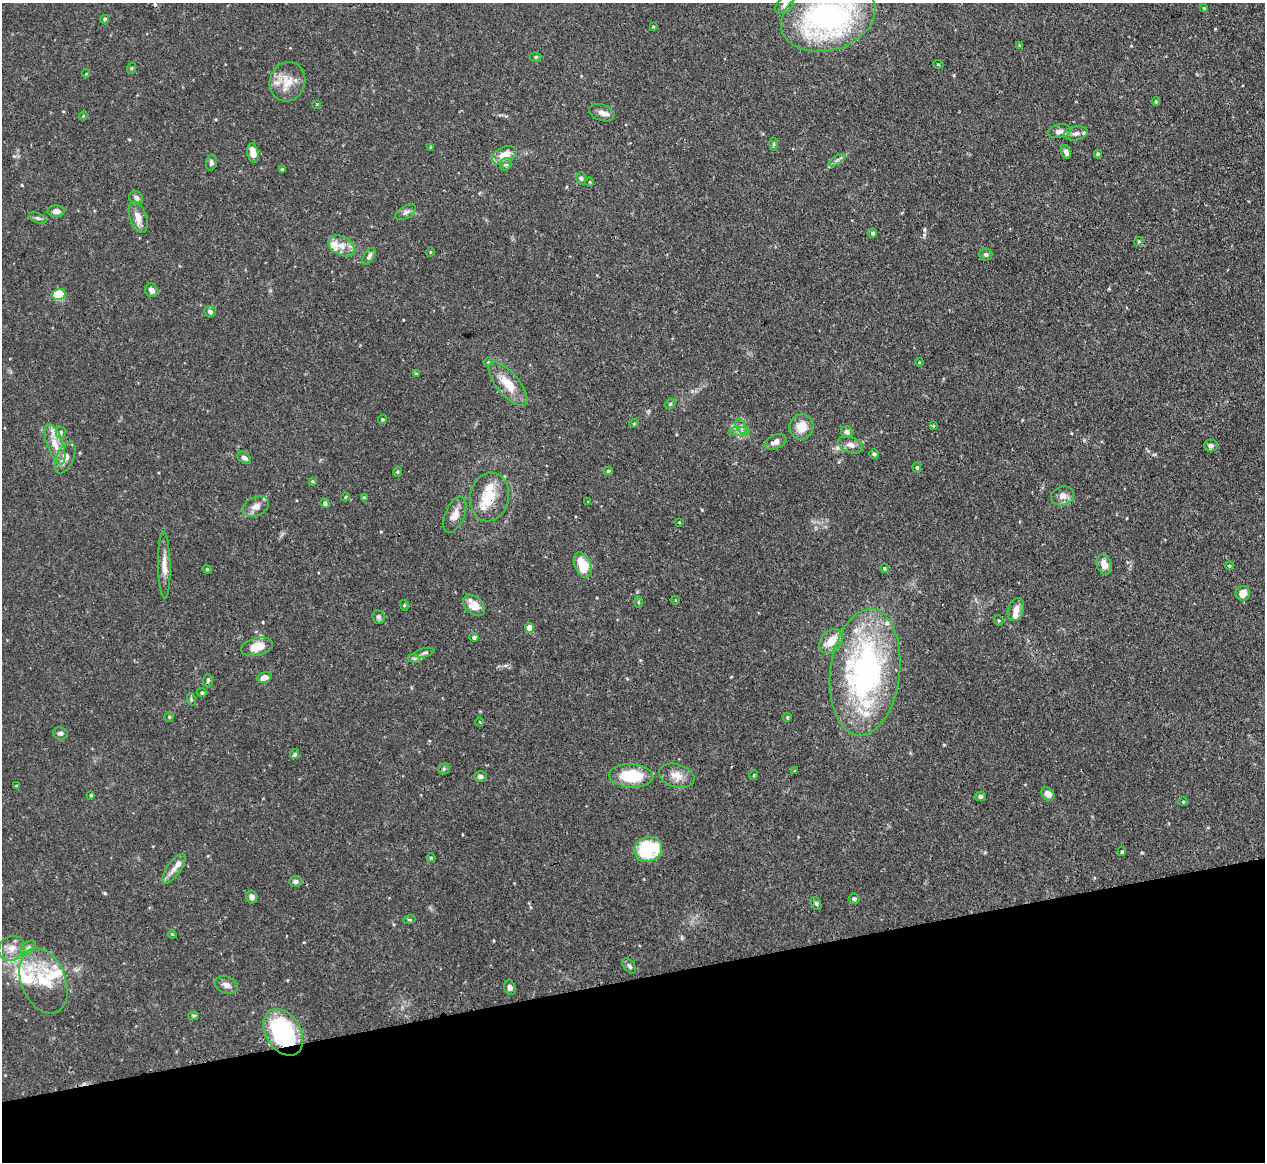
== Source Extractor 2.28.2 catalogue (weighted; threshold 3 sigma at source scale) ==
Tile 14 of 4 x 4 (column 2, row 4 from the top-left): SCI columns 1272-2534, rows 146-1305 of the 5067 x 5049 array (HDU 1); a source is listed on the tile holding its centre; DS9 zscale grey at full resolution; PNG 1267 x 1164 px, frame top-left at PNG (2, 3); each listed source drawn as its Kron ellipse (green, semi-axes under 4 px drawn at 4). Shown black and unused: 16% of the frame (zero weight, under 3 of 4 exposures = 1% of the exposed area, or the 3 px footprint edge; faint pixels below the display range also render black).
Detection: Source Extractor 2.28.2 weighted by HDU 2 'WHT'; one run over the whole footprint, this tile lists its part. Background 0.0736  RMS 0.0041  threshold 0.0184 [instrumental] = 3 sigma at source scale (4.5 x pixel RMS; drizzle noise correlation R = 1.50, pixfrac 1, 0.05/0.05 arcsec/px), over >= 5 px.
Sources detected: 150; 1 inside a brighter object's white glare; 1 cosmic-ray / hot-pixel residue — neither listed nor drawn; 13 inside a brighter listed object's ellipse — not listed separately; the other 135 listed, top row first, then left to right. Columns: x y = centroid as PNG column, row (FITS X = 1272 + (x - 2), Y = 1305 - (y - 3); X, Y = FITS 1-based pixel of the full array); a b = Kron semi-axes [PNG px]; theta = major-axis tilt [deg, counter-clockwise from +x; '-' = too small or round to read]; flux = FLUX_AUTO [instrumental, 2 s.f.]
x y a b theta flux
785 5 11 7 44 1.9
1204 8 4 4 - 0.43
828 17 48 33 16 100
104 19 4 4 - 0.74
653 27 3 2 - 0.39
1019 45 4 3 - 0.38
535 57 6 5 - 0.62
938 64 5 3 - 0.38
132 68 5 3 - 0.38
86 74 4 4 - 0.39
287 82 20 17 70 7.9
1156 101 4 3 - 0.45
317 104 3 3 - 0.34
602 113 13 8 -19 2.2
83 116 4 3 - 0.37
1059 131 12 6 9 2
1076 133 12 7 11 2
774 144 6 4 89 0.52
431 147 3 3 - 0.61
1066 152 7 4 -68 1.4
253 153 9 5 -77 4.3
1098 154 4 4 - 0.53
504 155 13 8 26 6.1
837 160 9 4 32 1.1
211 163 8 5 79 1.1
506 164 6 5 - 1.1
282 169 3 3 - 0.56
581 178 6 5 - 0.76
590 182 5 3 - 0.41
136 198 7 6 - 1.2
56 211 8 5 0 1.8
406 212 12 6 31 1.4
138 217 16 8 -71 3.4
38 218 9 5 -24 1
872 233 5 4 - 0.93
1139 241 5 4 - 0.56
341 246 14 9 -29 4.1
430 252 4 3 - 0.37
986 254 6 6 - 1
369 256 9 5 58 1.3
151 290 7 6 - 2.4
59 295 7 5 16 24
210 312 6 5 - 1.2
488 362 4 4 - 0.49
919 362 4 3 - 0.34
416 374 4 3 - 0.49
508 384 27 11 -50 8.4
670 404 6 4 45 0.52
382 419 4 3 - 0.48
634 423 5 3 - 0.39
741 426 8 5 -59 1.2
934 426 3 2 - 0.41
801 427 12 12 - 6.5
61 432 5 5 - 0.71
740 432 10 4 0 1.5
847 432 6 5 - 1.3
776 442 11 6 22 2.2
55 444 21 8 -71 5.1
850 445 13 7 -19 2.4
1211 446 7 6 - 1.2
874 454 5 5 - 0.67
65 458 17 8 67 4
244 458 8 5 -36 1.3
917 467 5 4 - 0.54
608 471 4 3 - 0.6
397 472 5 3 - 0.43
312 481 4 4 - 0.55
1062 496 12 9 19 3
345 497 4 3 - 0.33
489 497 24 19 78 12
364 498 4 3 - 1.1
588 502 2 2 - 0.45
325 503 5 4 - 0.74
256 506 14 9 25 3
455 515 19 9 68 3.9
679 522 3 2 - 0.34
1104 564 10 7 -74 3.4
164 565 34 6 -89 4.3
583 565 13 8 -66 11
1229 566 4 3 - 0.56
884 568 4 4 - 0.71
207 569 4 4 - 0.44
1243 593 7 7 - 4
675 600 4 3 - 0.28
638 602 5 3 - 0.43
404 605 5 3 - 0.4
474 605 13 8 -41 5.7
1016 610 12 7 72 3.2
378 617 7 6 - 1.1
999 620 5 4 - 0.59
530 628 5 4 - 5.1
474 637 4 4 - 1.1
831 641 14 10 45 6
257 647 16 9 14 6.6
425 653 10 4 13 0.97
414 658 6 4 -18 0.7
865 672 63 35 83 110
264 677 7 5 17 2.8
208 680 7 5 88 0.69
202 693 5 4 - 0.92
191 699 6 4 -73 0.58
169 717 5 4 - 0.61
787 717 4 3 - 0.48
480 722 4 3 - 0.35
60 733 8 6 -11 0.95
295 754 5 4 - 0.91
444 769 6 5 - 0.65
795 771 3 3 - 0.41
754 775 5 3 - 0.38
631 776 22 11 -4 17
677 776 18 11 -17 4.6
480 777 6 5 - 1.1
16 786 3 3 - 0.63
1048 794 7 5 -45 2.7
91 795 3 3 - 0.47
980 796 5 4 - 1
1183 802 5 3 - 0.39
648 849 14 12 23 24
1122 852 4 3 - 0.55
431 858 4 4 - 0.44
174 869 18 7 54 2.9
295 882 6 5 - 1.1
252 897 6 5 - 1.8
854 899 5 5 - 1.1
816 904 7 4 -63 0.64
409 920 6 4 17 0.52
172 934 4 3 - 0.39
12 948 14 12 34 4.4
28 948 8 5 40 1.2
629 966 9 5 -51 1.1
43 981 34 22 -68 18
226 985 12 8 -22 2.1
510 987 7 5 -69 1.4
193 1016 5 3 - 0.48
283 1032 25 17 -59 49
Overlapping masked pixels (flux is a lower limit): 2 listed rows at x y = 489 497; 283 1032
Isophote crosses this tile's border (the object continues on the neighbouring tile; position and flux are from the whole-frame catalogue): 1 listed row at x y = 828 17